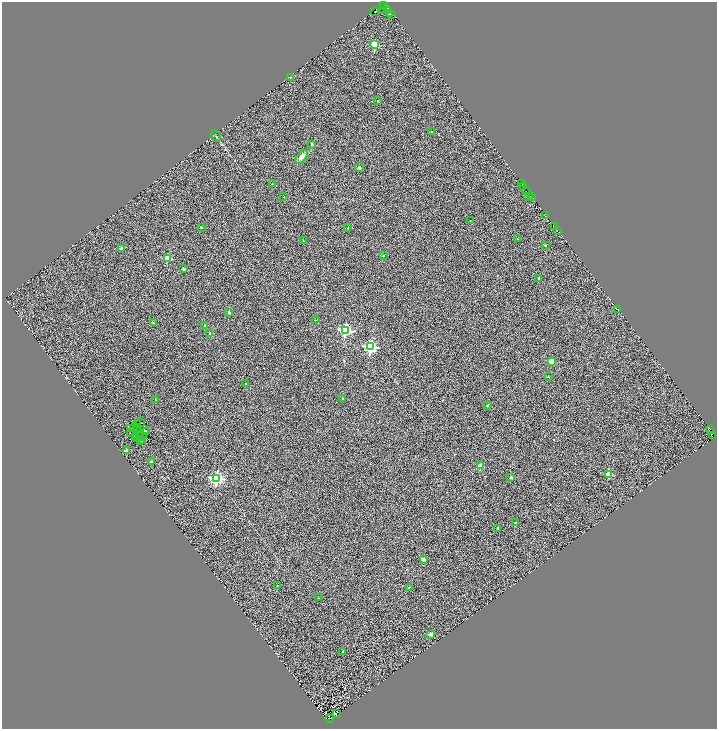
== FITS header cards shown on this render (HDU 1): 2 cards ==
NAXIS1  =                 1430
NAXIS2  =                 1454

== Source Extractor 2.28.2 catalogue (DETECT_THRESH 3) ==
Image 1430 x 1454 px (HDU 1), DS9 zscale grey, zoomed out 1/2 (1 PNG px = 2 x 2 image px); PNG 719 x 731 px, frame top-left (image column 2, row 1454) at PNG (2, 2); each listed source drawn as its Kron ellipse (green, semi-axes under 4 px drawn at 4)
Background 0.103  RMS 0.37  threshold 1.11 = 3 sigma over >= 5 px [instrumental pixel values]
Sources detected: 130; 46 cannot appear on this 1/2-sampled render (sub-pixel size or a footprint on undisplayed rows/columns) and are neither listed nor drawn; the other 84 listed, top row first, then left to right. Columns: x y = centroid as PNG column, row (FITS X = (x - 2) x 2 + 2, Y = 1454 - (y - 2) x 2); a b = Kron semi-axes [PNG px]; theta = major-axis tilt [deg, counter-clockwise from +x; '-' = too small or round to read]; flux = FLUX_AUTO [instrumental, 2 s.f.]
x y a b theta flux
383 5 2 1 - 2400
382 8 2 1 - 110
375 11 4 1 - 1300
382 11 2 1 - 180
387 11 3 2 - 470
390 14 2 1 - 1200
392 14 3 1 - 1000
375 44 3 3 - 3700
290 77 4 3 - 68
377 101 3 2 - 28
431 131 2 2 - 56
216 136 6 2 -59 57
312 144 2 2 - 210
301 157 8 4 52 390
359 167 4 3 - 72
272 184 2 2 - 53
522 184 2 1 - 260
524 187 3 1 - 2400
526 190 3 1 - 160
529 196 2 1 - 140
531 196 2 1 - 1500
284 197 2 1 - 20
533 198 2 1 - 1300
546 216 2 1 - 15
470 220 2 2 - 25
201 227 2 2 - 110
554 227 3 2 - 1000
348 228 2 2 - 36
557 230 2 1 - 24
517 239 2 2 - 24
303 241 2 1 - 33
545 245 2 2 - 86
121 248 2 2 - 240
383 256 2 2 - 91
167 258 3 2 - 1800
184 269 2 2 - 340
539 278 2 2 - 120
617 309 2 1 - 20
229 312 2 2 - 280
315 320 2 2 - 27
153 323 4 3 - 66
205 326 2 2 - 300
345 330 4 4 - 10000
210 333 4 3 - 71
370 347 4 4 - 14000
551 361 2 2 - 1400
548 377 3 3 - 53
246 384 2 1 - 38
155 399 2 2 - 22
343 399 2 2 - 110
487 405 2 2 - 140
141 423 2 1 - 33
137 424 3 2 - 2.2
134 427 4 1 - 18
130 428 2 2 - 60
136 428 2 1 - 55
710 429 2 1 - 140
138 430 2 1 - 34
144 430 3 1 - 110
146 431 2 1 - 63
131 433 2 1 - 37
139 435 2 2 - 72
136 436 2 1 - 8.3
142 436 2 1 - 63
712 436 2 1 - 1300
136 439 2 2 - 59
140 440 2 1 - 44
143 440 3 2 - 47
126 450 2 2 - 460
152 462 2 2 - 470
480 466 3 2 - 1100
608 474 3 3 - 2300
511 477 2 2 - 260
217 478 4 4 - 14000
516 523 2 2 - 100
497 528 2 2 - 95
423 559 2 2 - 560
277 585 2 1 - 39
409 587 2 2 - 71
319 598 2 2 - 36
430 634 2 2 - 530
343 652 2 2 - 300
336 713 4 1 - 34
329 719 2 1 - 1200
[46 sub-pixel or undisplayed-footprint detections neither listed nor drawn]